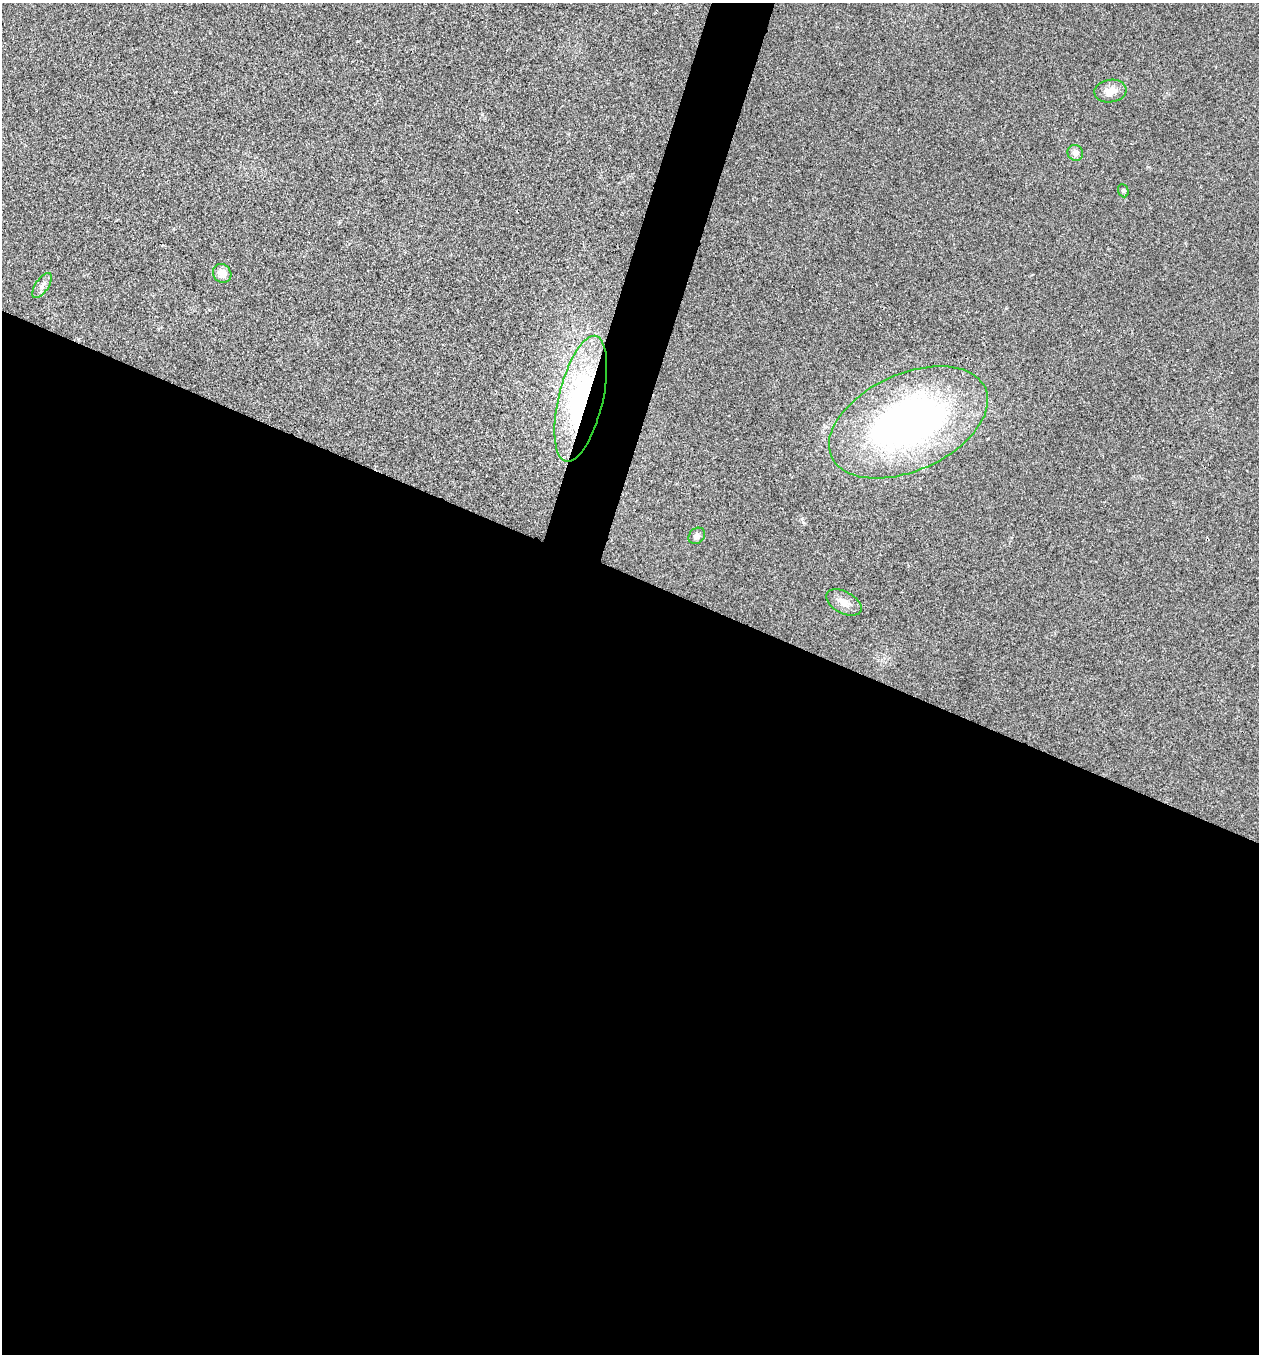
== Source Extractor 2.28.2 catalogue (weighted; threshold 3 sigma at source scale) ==
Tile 14 of 4 x 4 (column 2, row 4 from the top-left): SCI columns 1524-2780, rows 4-1355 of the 5436 x 5425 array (HDU 1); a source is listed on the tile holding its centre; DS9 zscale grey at full resolution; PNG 1261 x 1356 px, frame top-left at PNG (2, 3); each listed source drawn as its Kron ellipse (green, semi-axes under 4 px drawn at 4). Shown black and unused: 60% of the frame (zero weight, under 3 of 4 exposures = <1% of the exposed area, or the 3 px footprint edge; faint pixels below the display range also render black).
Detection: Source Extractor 2.28.2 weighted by HDU 2 'WHT'; one run over the whole footprint, this tile lists its part. Background 0.0202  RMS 0.0057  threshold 0.0258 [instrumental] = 3 sigma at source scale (4.5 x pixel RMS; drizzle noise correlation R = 1.50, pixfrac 1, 0.05/0.05 arcsec/px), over >= 5 px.
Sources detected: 9; all 9 listed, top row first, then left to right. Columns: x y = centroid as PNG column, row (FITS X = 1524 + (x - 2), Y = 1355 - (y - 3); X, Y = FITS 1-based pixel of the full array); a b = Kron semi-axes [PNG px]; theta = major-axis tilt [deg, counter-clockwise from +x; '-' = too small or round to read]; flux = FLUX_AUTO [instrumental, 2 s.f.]
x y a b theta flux
1110 91 16 11 8 6.4
1075 153 8 7 - 3.3
1123 191 7 5 -66 0.91
222 273 10 8 -46 5.4
42 285 14 6 56 2.7
581 399 64 22 76 110
908 422 84 48 24 260
697 536 9 7 45 2.4
844 602 19 11 -29 5.6
Overlapping masked pixels (flux is a lower limit): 1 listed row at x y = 581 399